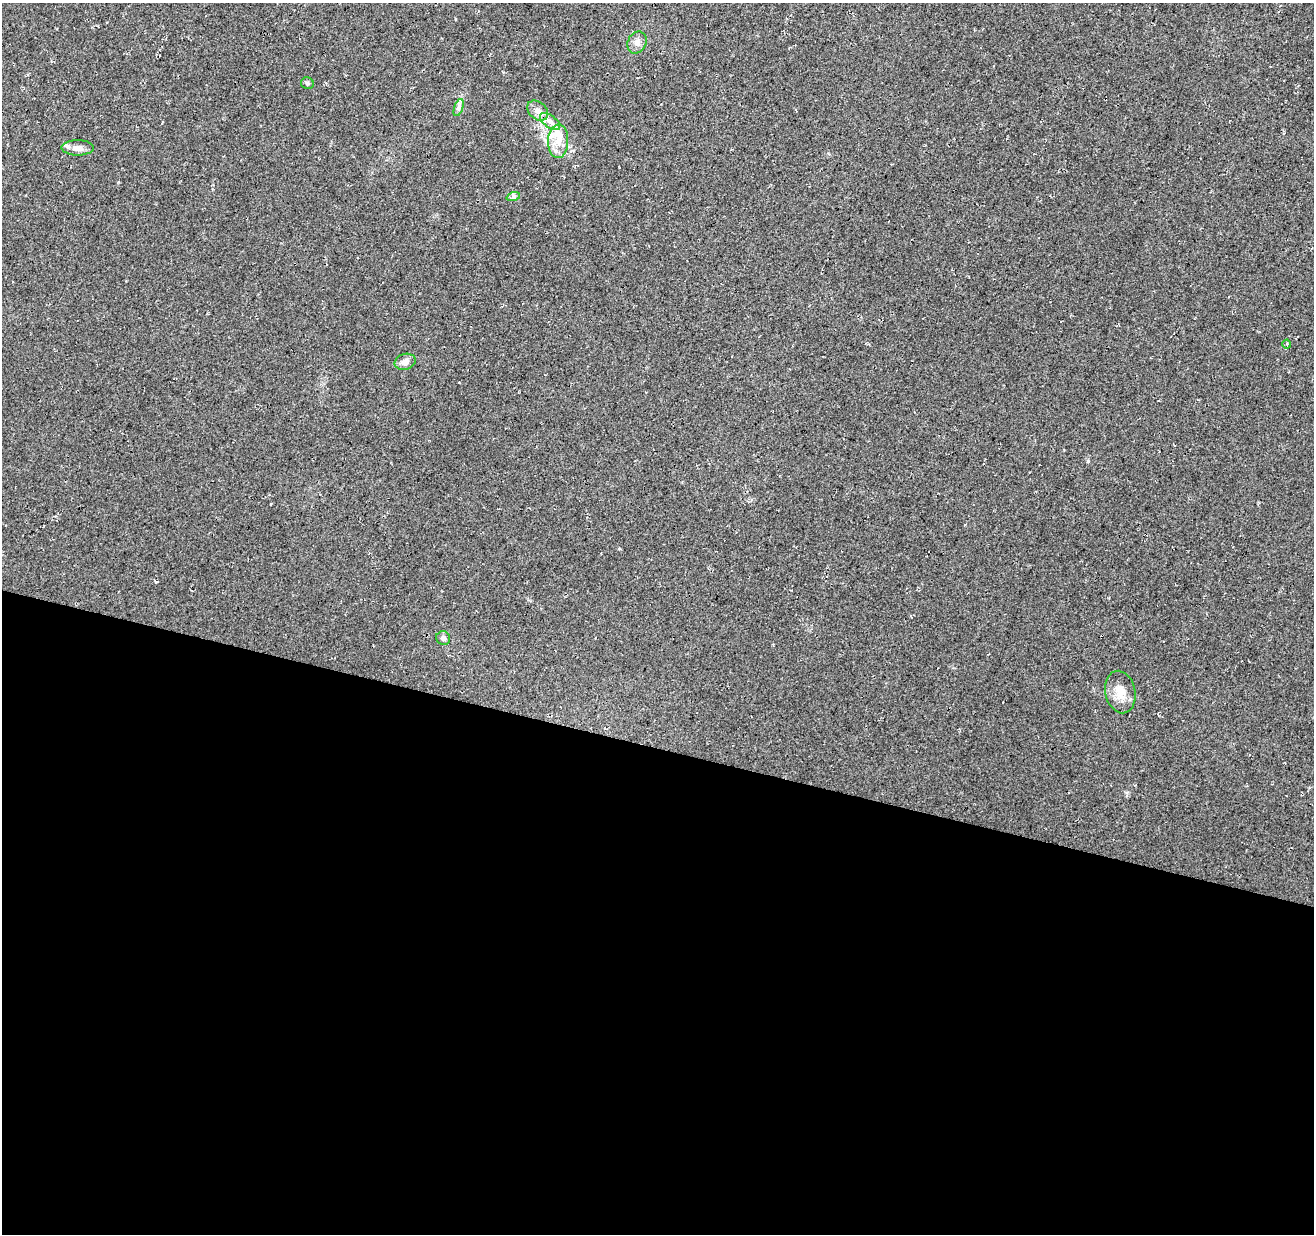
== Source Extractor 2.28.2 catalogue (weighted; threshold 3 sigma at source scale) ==
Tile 14 of 4 x 4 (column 2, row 4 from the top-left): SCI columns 1322-2633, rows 282-1513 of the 5258 x 5429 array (HDU 1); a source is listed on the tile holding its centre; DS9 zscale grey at full resolution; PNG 1316 x 1236 px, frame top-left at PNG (2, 3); each listed source drawn as its Kron ellipse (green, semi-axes under 4 px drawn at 4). Shown black and unused: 39% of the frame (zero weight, under 3 of 4 exposures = <1% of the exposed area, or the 3 px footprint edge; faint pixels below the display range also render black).
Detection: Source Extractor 2.28.2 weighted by HDU 2 'WHT'; one run over the whole footprint, this tile lists its part. Background 0.0339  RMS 0.0092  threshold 0.0414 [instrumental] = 3 sigma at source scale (4.5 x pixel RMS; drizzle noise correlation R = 1.50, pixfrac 1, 0.0396/0.0396 arcsec/px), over >= 5 px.
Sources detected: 15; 3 inside a brighter listed object's ellipse — not listed separately; the other 12 listed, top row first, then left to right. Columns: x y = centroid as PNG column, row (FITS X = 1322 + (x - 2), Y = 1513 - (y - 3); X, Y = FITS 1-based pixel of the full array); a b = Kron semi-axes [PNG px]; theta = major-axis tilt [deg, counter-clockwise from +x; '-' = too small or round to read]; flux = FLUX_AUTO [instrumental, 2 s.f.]
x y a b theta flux
637 43 11 9 63 5.3
307 83 6 6 - 1.8
459 108 9 4 71 2.4
538 111 11 8 -42 6.3
550 122 12 6 -37 4.9
558 141 17 10 88 12
78 148 16 7 -1 6.2
513 197 7 4 18 1.8
1287 344 4 4 - 1.2
405 362 11 8 17 6.3
443 638 7 7 - 3.4
1120 692 21 15 -79 14
Unlisted compact peaks at least as high as the median listed source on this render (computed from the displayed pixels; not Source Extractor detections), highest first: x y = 1088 461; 156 582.